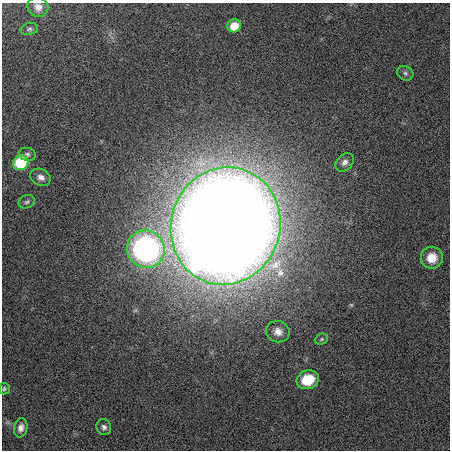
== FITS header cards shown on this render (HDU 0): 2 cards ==
NAXIS1  =                  448
NAXIS2  =                  448

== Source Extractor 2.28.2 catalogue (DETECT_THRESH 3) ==
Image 448 x 448 px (HDU 0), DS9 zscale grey, 1 PNG px = 1 image px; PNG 452 x 452 px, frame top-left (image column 1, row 448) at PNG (2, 3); each listed source drawn as its Kron ellipse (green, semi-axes under 4 px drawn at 4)
Background 0.011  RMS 0.041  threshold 0.124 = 3 sigma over >= 5 px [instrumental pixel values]
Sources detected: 18; all 18 listed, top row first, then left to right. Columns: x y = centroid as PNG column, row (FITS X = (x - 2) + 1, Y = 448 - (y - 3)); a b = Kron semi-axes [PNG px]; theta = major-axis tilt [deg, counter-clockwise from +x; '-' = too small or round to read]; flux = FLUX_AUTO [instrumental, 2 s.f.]
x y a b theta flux
38 7 11 9 -33 19
234 26 7 6 - 48
29 29 9 6 15 6.6
405 73 8 7 - 7.6
27 154 8 6 -16 7.9
345 162 10 8 47 14
21 163 8 7 - 140
41 177 10 8 -26 16
27 202 8 6 25 7
226 226 59 54 72 12000
146 249 19 18 - 750
432 258 11 11 - 49
278 332 12 10 -19 22
321 339 7 5 23 4.6
308 380 11 9 20 73
4 389 6 5 - 5
104 427 8 7 - 9.4
21 428 10 6 80 15